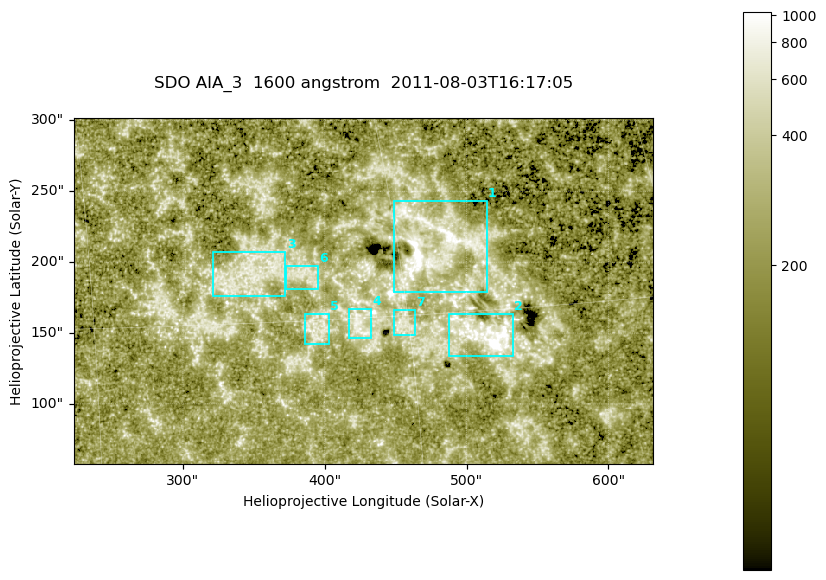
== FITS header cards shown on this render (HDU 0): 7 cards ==
TELESCOP= 'SDO     '           /
INSTRUME= 'AIA_3   '           /
WAVELNTH=                 1600 /
WAVEUNIT= 'angstrom'           /
DATE-OBS= '2011-08-03T16:17:05.120' /
CTYPE1  = 'HPLN-TAN'           /
CTYPE2  = 'HPLT-TAN'           /

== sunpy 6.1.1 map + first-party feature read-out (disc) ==
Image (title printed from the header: SDO AIA_3  1600 angstrom  2011-08-03T16:17:05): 670 x 401 px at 0.609 arcsec/px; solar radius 946 arcsec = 1552 px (partial field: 3.5% of the solar disc is inside the frame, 100% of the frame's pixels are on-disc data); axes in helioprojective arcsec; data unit not stated in the header (colour bar unlabelled)
Pointing: header CRPIX1/2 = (2047.81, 2050.03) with CRVAL1/2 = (0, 0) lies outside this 670 x 401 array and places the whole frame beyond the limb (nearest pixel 1.38 R_sun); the SolarSoft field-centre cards XCEN/YCEN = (427.1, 179.6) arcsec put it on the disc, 1967 arcsec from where CRPIX/CRVAL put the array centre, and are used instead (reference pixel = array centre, CRVAL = XCEN/YCEN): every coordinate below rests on XCEN/YCEN
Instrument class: DISC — disc imager (sunpy class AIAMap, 1600 A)
Bright regions (active regions / flare kernels): reference = the on-disc median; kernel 5 px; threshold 5 sigma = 336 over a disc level ~220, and >= 1.15x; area >= 268 px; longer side >= 5 px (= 3 arcsec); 7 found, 7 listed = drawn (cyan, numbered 1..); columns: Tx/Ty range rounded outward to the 2 arcsec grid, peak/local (2 s.f.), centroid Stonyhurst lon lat
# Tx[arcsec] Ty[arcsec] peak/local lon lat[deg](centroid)
1 448..514 178..244 11 +32 +18
2 486..534 132..164 26 +34 +14
3 320..372 176..208 3.5 +22 +17
4 416..434 146..168 3.7 +28 +15
5 386..404 142..164 3.3 +25 +15
6 372..396 180..198 3 +25 +17
7 448..464 148..168 3.3 +30 +15